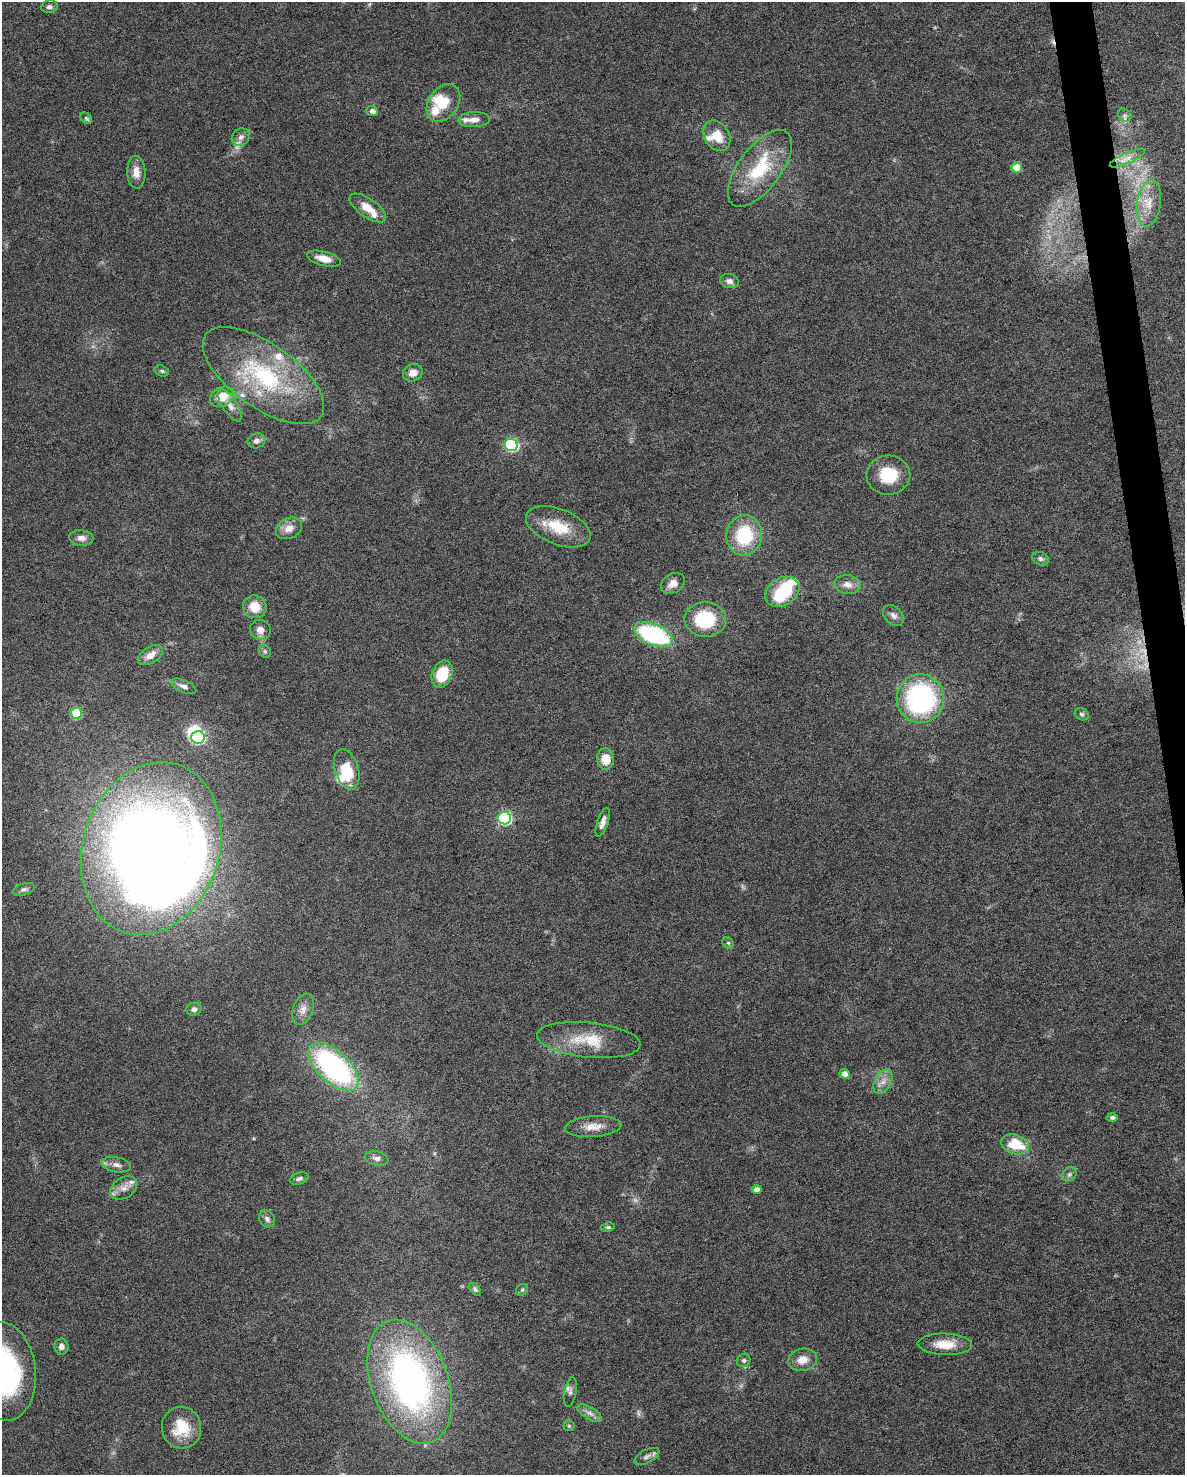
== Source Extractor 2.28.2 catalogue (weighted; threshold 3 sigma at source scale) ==
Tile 6 of 4 x 3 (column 2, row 2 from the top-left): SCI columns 1184-2366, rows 1533-3005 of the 4731 x 4494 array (HDU 1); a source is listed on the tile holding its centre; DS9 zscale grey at full resolution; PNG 1187 x 1477 px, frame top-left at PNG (2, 2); each listed source drawn as its Kron ellipse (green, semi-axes under 4 px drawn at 4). Shown black and unused: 2% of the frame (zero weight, under 6 of 12 exposures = <1% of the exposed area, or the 3 px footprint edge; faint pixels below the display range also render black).
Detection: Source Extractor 2.28.2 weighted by HDU 2 'WHT'; one run over the whole footprint, this tile lists its part. Background 0.0368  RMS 0.0023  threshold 0.00935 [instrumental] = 3 sigma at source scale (4.09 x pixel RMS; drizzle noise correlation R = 1.36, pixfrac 0.8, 0.0396/0.0396 arcsec/px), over >= 5 px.
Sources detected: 104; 4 too faint to see at this stretch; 6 inside a brighter object's white glare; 1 cosmic-ray / hot-pixel residue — neither listed nor drawn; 11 inside a brighter listed object's ellipse — not listed separately; the other 82 listed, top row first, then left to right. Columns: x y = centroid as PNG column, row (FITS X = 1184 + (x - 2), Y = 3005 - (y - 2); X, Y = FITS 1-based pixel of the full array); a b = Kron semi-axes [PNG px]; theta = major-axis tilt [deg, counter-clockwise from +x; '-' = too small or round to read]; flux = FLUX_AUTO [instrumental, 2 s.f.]
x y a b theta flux
49 7 8 6 8 0.74
443 103 20 14 55 4.4
372 111 6 5 - 0.95
1125 115 7 6 - 0.63
86 118 6 5 - 0.42
474 120 16 7 3 1.6
717 136 16 12 -57 3.8
241 137 9 8 - 1
1127 158 19 5 24 1.7
1017 167 5 5 - 4.7
760 168 45 21 53 13
136 172 16 9 -88 2.1
1149 203 23 12 82 4
368 208 21 9 -35 3.3
324 259 17 7 -14 2.5
729 281 9 7 -16 0.9
162 371 7 5 -17 0.4
413 373 10 8 18 1.8
263 376 71 32 -35 26
222 397 12 9 27 3.3
230 405 18 7 -56 1.5
256 441 9 7 20 0.91
511 445 6 6 - 31
888 475 22 19 0 7.3
558 527 34 17 -21 7.1
289 528 14 10 25 2.1
744 535 20 18 81 12
81 538 12 8 -4 1.3
1040 559 8 6 -21 0.61
673 583 12 9 30 1.8
847 584 13 9 -7 1.8
782 592 18 13 32 9.4
255 607 12 11 - 3.6
893 616 12 8 -45 1
705 620 21 17 -3 12
260 630 10 10 - 1.6
653 635 20 10 -22 28
265 651 7 5 -46 0.44
150 655 14 8 31 2.2
442 674 14 10 68 6.9
184 686 13 6 -23 1
920 699 24 24 - 38
76 713 6 5 - 11
1082 714 7 6 - 0.48
198 737 6 6 - 29
605 759 11 8 -85 3.4
347 769 21 11 -73 6.4
504 818 6 6 - 30
603 822 15 5 71 1.3
151 848 88 68 72 290
24 889 11 5 17 0.63
728 943 6 5 - 0.4
194 1009 8 6 19 0.77
303 1009 16 10 70 1.8
589 1040 52 17 -6 7.9
333 1067 31 16 -43 46
844 1074 5 4 - 1.4
883 1081 13 8 62 1.6
1112 1117 5 4 - 0.67
593 1127 28 10 4 2.9
1015 1144 14 9 -16 6.5
377 1158 12 7 -11 0.94
116 1165 15 7 -10 1.3
1069 1174 8 6 45 0.64
299 1179 9 5 17 0.66
124 1188 14 10 34 1.9
757 1190 5 4 - 1.2
267 1219 9 7 -54 0.78
608 1227 7 4 8 0.37
475 1289 7 4 -52 0.47
522 1290 6 5 - 0.38
945 1344 27 10 -2 4.2
61 1346 8 7 - 1
744 1360 7 6 - 0.56
803 1360 14 11 12 2.4
3 1371 49 32 -83 43
410 1382 64 38 -70 83
570 1392 15 6 79 0.76
590 1413 14 5 -31 0.99
569 1426 5 5 - 0.3
182 1428 21 19 -84 6.1
647 1456 14 6 27 0.93
Isophote crosses this tile's border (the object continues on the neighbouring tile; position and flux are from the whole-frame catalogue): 1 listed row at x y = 3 1371